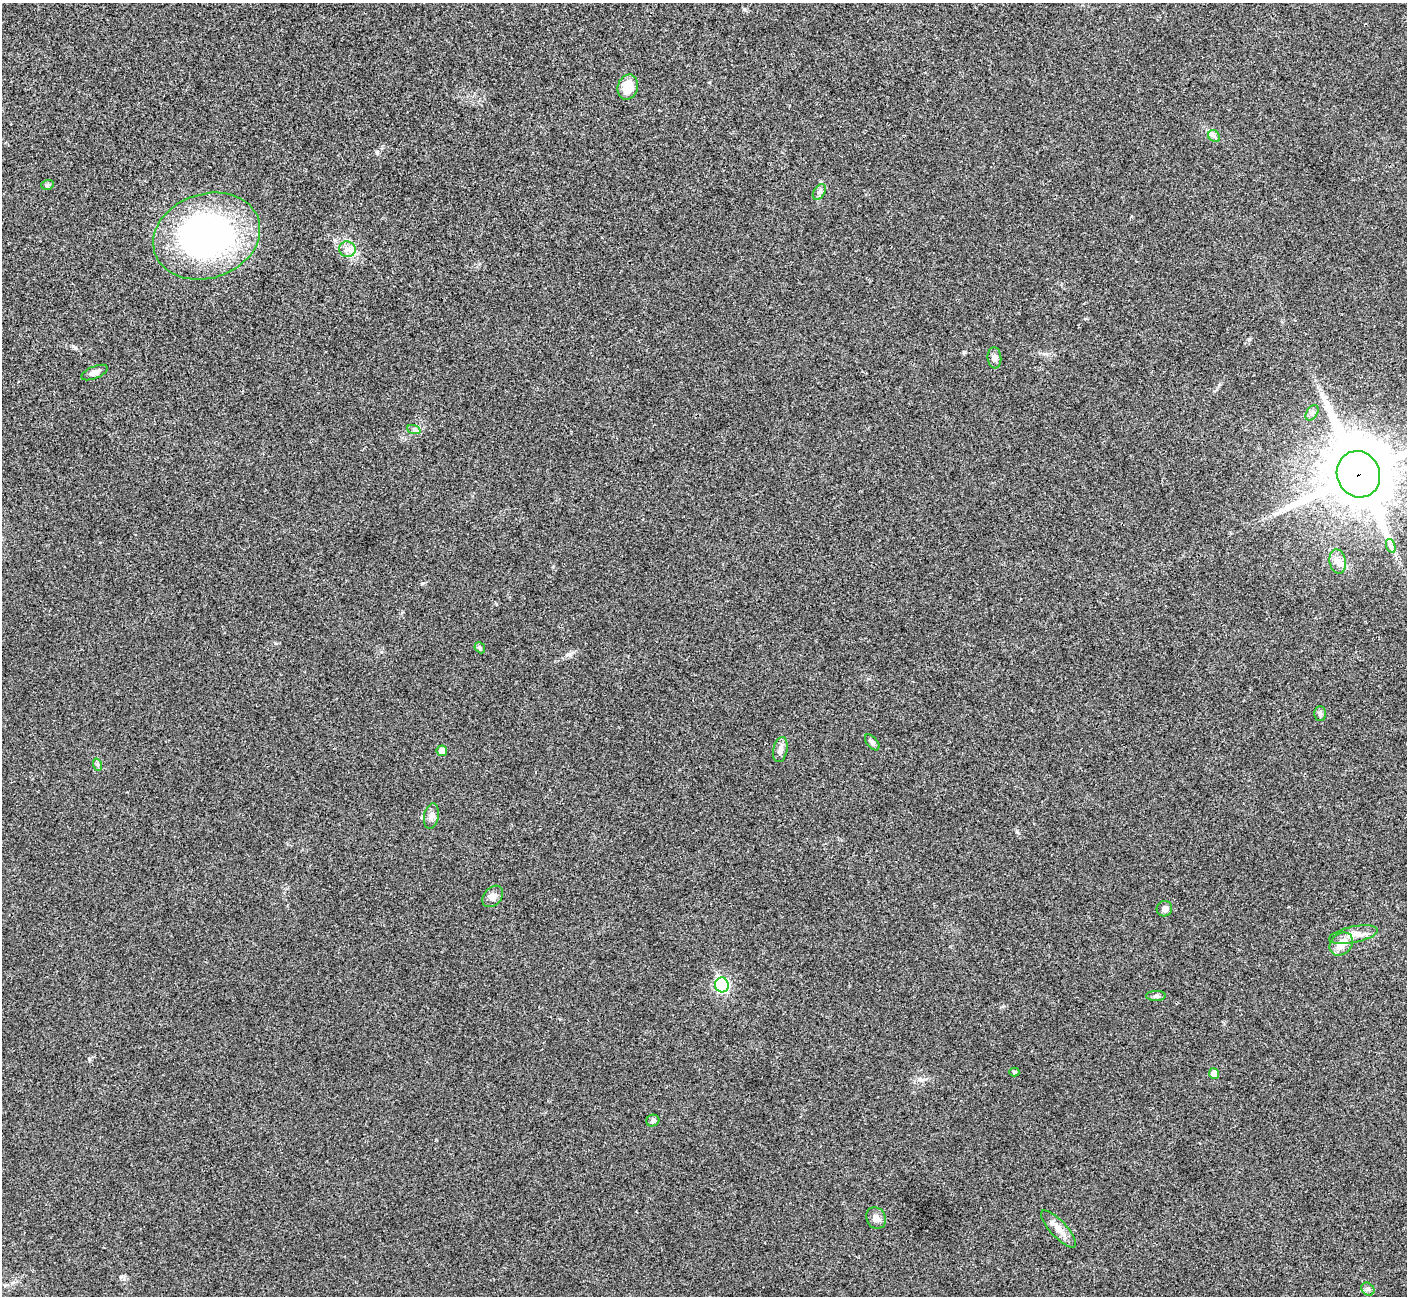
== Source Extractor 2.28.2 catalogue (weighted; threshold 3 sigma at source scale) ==
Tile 10 of 4 x 4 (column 2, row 3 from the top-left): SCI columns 1408-2812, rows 1450-2743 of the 5630 x 5618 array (HDU 1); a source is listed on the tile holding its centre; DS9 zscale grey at full resolution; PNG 1409 x 1298 px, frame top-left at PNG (2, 3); each listed source drawn as its Kron ellipse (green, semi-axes under 4 px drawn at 4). Shown black and unused: <1% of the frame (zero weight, under 3 of 4 exposures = <1% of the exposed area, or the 3 px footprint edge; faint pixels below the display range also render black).
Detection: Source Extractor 2.28.2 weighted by HDU 2 'WHT'; one run over the whole footprint, this tile lists its part. Background 0.0219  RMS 0.0039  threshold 0.0177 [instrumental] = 3 sigma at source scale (4.5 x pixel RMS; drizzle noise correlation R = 1.50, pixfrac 1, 0.05/0.05 arcsec/px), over >= 5 px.
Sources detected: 32; all 32 listed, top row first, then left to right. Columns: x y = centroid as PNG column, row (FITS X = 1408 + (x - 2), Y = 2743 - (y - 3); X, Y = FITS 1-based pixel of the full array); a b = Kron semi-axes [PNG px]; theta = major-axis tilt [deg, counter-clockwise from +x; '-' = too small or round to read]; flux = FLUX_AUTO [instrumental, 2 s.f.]
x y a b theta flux
628 87 13 10 74 7.3
1214 136 7 5 -46 0.97
47 185 6 4 17 0.69
819 192 8 5 59 1
207 236 54 42 18 140
347 249 8 8 - 2.1
994 358 10 7 -84 1.7
94 372 14 6 22 1.9
1312 413 8 5 54 1.1
414 430 7 4 -19 0.87
1358 474 23 21 -66 3400
1391 546 7 4 -71 1
1338 561 12 8 -79 2.3
480 648 6 4 -48 0.59
1320 714 7 6 - 0.88
872 742 9 5 -50 1.1
780 750 13 7 77 2.1
442 751 5 5 - 2.7
98 765 6 4 -71 0.67
431 816 13 7 79 1.9
493 896 12 8 49 2
1164 909 8 7 - 1.6
1353 935 24 8 11 4.3
1341 944 13 10 45 4.6
722 985 7 7 - 55
1156 996 10 5 2 0.94
1014 1072 5 4 - 0.68
1214 1074 5 5 - 4
653 1121 7 5 21 1.1
876 1218 11 9 -64 2.2
1058 1229 24 8 -47 4.1
1368 1289 7 5 -45 0.89
Overlapping masked pixels (flux is a lower limit): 1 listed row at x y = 1358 474
Isophote crosses this tile's border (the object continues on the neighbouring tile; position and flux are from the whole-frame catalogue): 1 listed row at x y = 1358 474
Unlisted compact peaks at least as high as the median listed source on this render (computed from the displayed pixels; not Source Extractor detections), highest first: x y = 89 1059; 377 152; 1249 339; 1017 832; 569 654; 422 583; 964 352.